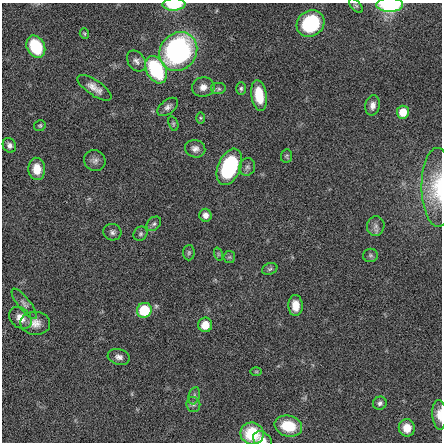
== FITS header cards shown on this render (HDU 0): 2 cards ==
NAXIS1  =                  440 / length of data axis 1
NAXIS2  =                  440 / length of data axis 2

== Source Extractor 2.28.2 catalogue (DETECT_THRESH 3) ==
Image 440 x 440 px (HDU 0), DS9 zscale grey, 1 PNG px = 1 image px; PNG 444 x 444 px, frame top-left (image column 1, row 440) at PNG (2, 3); each listed source drawn as its Kron ellipse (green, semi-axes under 4 px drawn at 4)
Background -0.0255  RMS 1.1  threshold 3.32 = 3 sigma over >= 5 px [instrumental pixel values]
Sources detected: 54; all 54 listed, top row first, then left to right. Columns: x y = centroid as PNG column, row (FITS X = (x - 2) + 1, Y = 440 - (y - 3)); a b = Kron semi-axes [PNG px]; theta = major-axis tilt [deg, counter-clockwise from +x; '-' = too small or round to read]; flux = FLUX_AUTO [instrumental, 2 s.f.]
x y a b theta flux
174 4 11 6 2 2800
390 5 13 7 1 6300
356 6 9 4 -46 140
310 23 14 12 36 5800
84 34 5 4 - 93
36 47 11 8 -62 3500
178 52 20 18 53 16000
136 61 11 8 -54 360
156 70 14 9 -62 6500
203 87 11 10 - 560
94 88 20 7 -34 680
241 88 6 5 - 140
219 89 8 6 0 200
259 95 15 7 -81 2000
373 105 10 7 77 390
168 107 12 7 39 310
403 112 6 6 - 1200
200 118 6 4 -89 96
173 124 7 4 -71 120
40 126 6 5 - 110
9 145 7 6 - 300
195 149 10 8 -14 390
287 156 7 5 80 120
95 160 11 10 - 370
229 167 19 11 67 7600
247 167 9 8 - 250
37 169 11 8 -85 1200
438 187 39 16 -89 2600
205 215 6 6 - 440
154 224 8 6 44 190
376 226 10 8 80 330
112 232 9 8 - 250
140 234 7 6 - 160
189 253 7 5 88 140
218 254 7 4 -72 120
370 255 7 6 - 180
229 257 6 6 - 130
270 269 8 5 21 170
24 304 18 6 -52 350
295 306 10 7 -88 870
144 310 7 7 - 2900
20 318 12 9 -42 780
35 323 15 11 -3 730
205 325 7 7 - 1200
119 357 11 7 -16 370
256 372 6 4 0 82
194 396 9 5 73 210
380 403 7 6 - 210
193 405 7 7 - 200
439 415 15 7 -87 650
288 426 14 10 -14 2400
407 428 8 8 - 1000
252 433 11 11 - 2900
262 440 10 7 -38 510
At the frame edge (FLAGS 8, measured only in part): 5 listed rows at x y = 174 4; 390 5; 438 187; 439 415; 262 440